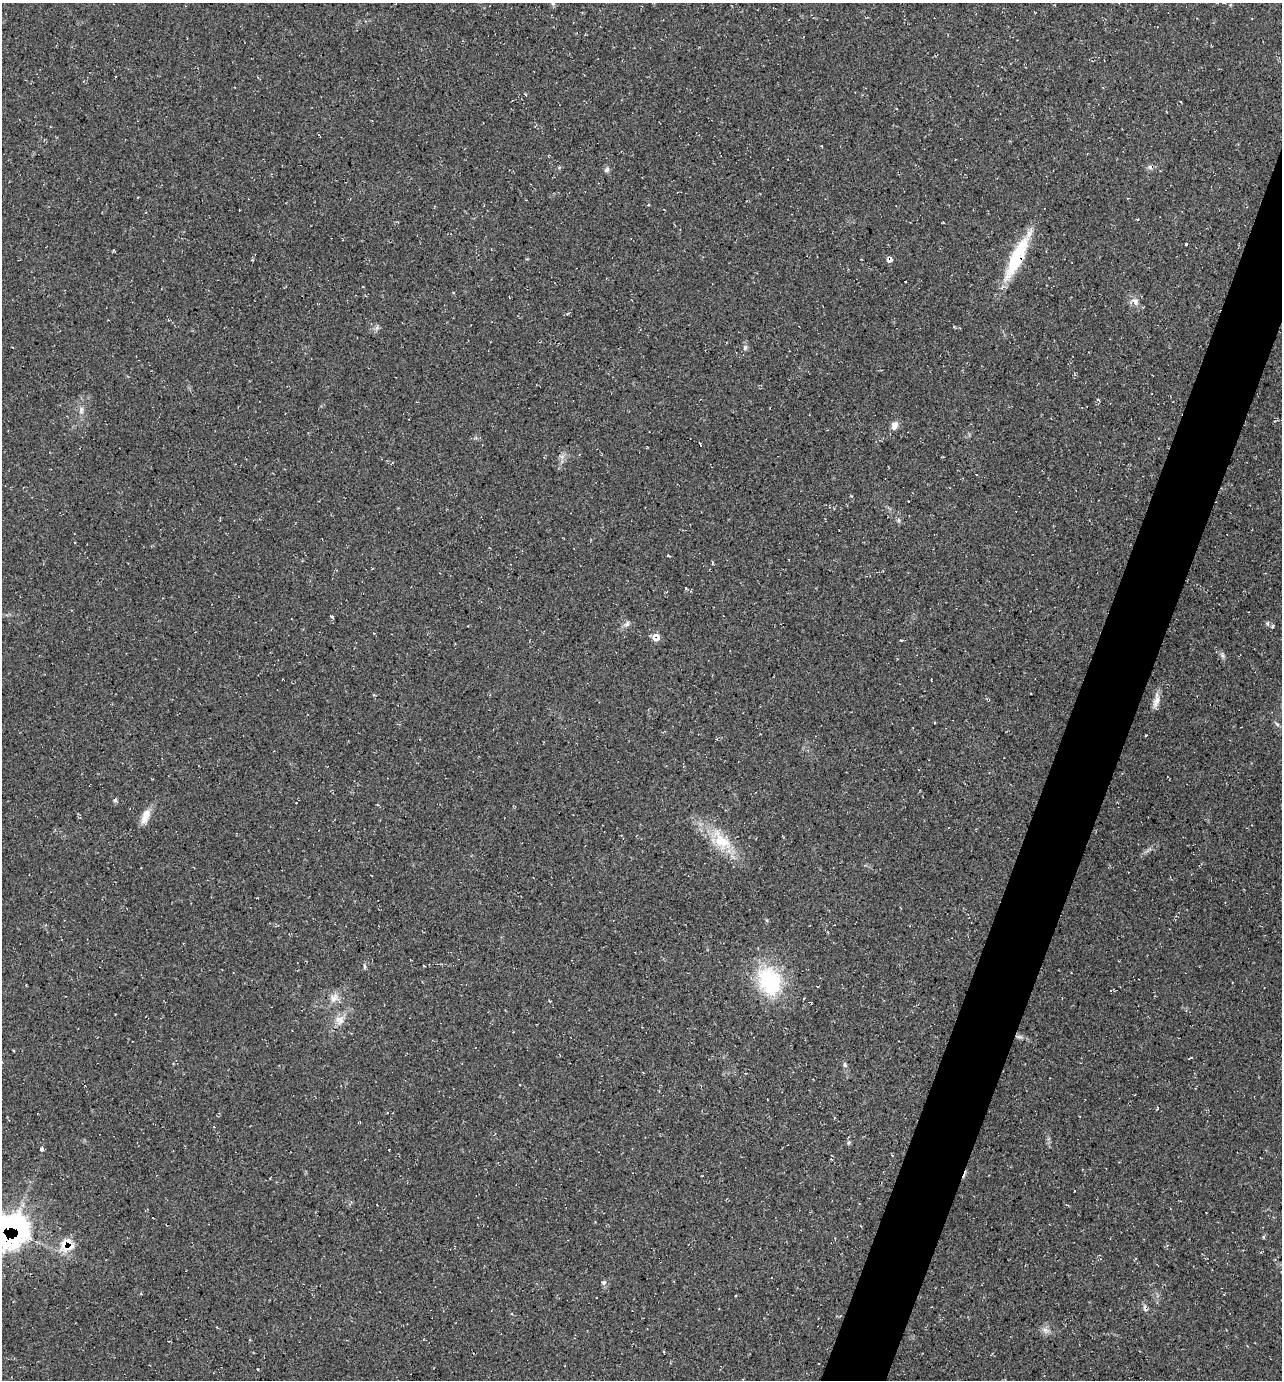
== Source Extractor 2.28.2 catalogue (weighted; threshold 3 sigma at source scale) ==
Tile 10 of 4 x 4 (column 2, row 3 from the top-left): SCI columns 1419-2698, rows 1381-2758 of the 5530 x 5520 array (HDU 1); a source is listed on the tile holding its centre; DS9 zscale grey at full resolution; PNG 1284 x 1382 px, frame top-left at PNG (2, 3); no overlay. Shown black and unused: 4% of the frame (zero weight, under 2 of 3 exposures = <1% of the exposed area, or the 3 px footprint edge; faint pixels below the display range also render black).
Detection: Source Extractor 2.28.2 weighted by HDU 2 'WHT'; one run over the whole footprint, this tile lists its part. Background 0.244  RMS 0.014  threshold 0.0622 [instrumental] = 3 sigma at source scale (4.5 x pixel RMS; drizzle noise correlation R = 1.50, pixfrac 1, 0.05/0.05 arcsec/px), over >= 5 px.
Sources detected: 49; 2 cosmic-ray / hot-pixel residue — not listed; the other 47 listed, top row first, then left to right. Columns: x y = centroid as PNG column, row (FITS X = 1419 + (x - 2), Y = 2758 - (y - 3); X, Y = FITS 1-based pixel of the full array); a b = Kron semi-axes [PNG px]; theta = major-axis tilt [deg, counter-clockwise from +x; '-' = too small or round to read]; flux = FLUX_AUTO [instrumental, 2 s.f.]
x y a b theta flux
553 4 6 5 - 2.2
1150 167 7 5 -40 3.3
607 169 8 6 58 3.7
138 197 3 2 - 0.99
1137 219 3 2 - 1.2
1186 244 3 3 - 3
1017 257 56 12 64 81
889 260 7 6 - 4.9
453 293 4 3 - 1.2
1135 301 13 7 -46 7.6
745 348 8 5 64 3.1
81 410 10 6 83 5.6
894 426 12 8 68 7.4
700 443 3 2 - 1.7
908 501 2 2 - 0.93
899 520 6 4 72 2
712 562 5 3 - 1.4
686 588 5 3 - 1.4
332 617 4 3 - 3.2
627 624 10 6 46 4.5
1272 627 6 3 57 1.8
656 637 8 8 - 13
901 640 4 3 - 1.6
1222 655 7 4 -71 2.8
1156 701 20 7 71 9.7
115 800 6 5 - 2.4
145 816 22 9 68 15
722 841 35 17 -48 50
364 966 6 4 -71 1.9
424 966 3 2 - 0.93
769 981 38 28 -71 100
334 998 14 9 48 10
339 1020 14 9 -60 10
1191 1057 4 3 - 1.2
845 1065 7 5 -74 2.9
1157 1108 5 3 - 1.1
849 1142 6 6 - 2.6
41 1149 6 4 66 2.8
1075 1191 3 2 - 0.83
11 1229 28 27 - 350
65 1244 19 14 27 27
604 1282 6 6 - 3
735 1296 3 2 - 1.1
1145 1308 11 4 -79 3.8
1045 1330 9 6 -22 5.5
250 1340 3 2 - 1.2
258 1369 3 3 - 2
Overlapping masked pixels (flux is a lower limit): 5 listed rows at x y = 1017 257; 889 260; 656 637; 11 1229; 65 1244
Isophote crosses this tile's border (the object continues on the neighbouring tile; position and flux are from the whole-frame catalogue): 1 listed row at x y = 11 1229